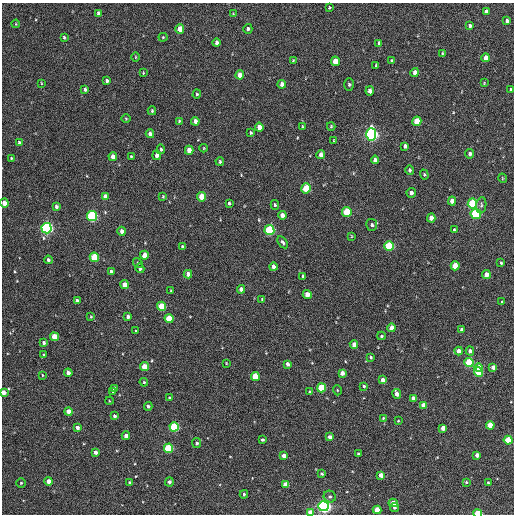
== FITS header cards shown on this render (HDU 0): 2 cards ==
NAXIS1  =                  512 / Axis length
NAXIS2  =                  512 / Axis length

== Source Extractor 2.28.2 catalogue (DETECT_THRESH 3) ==
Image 512 x 512 px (HDU 0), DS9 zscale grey, 1 PNG px = 1 image px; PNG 516 x 516 px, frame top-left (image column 1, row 512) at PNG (2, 3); each listed source drawn as its Kron ellipse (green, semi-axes under 4 px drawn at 4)
Background 226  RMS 15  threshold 44.3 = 3 sigma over >= 5 px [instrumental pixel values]
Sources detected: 181; all 181 listed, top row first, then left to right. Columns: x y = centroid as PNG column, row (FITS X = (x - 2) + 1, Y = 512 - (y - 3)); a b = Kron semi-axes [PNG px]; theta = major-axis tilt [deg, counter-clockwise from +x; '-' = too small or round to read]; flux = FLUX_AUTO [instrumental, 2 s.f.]
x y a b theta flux
329 7 3 3 - 980
486 11 4 4 - 3600
98 13 4 3 - 2800
233 14 4 3 - 770
507 21 4 3 - 2800
16 24 4 3 - 900
470 26 4 3 - 2300
180 29 4 4 - 11000
248 29 5 4 - 2200
64 37 4 3 - 1300
163 37 4 4 - 1100
217 43 4 4 - 3400
379 43 4 3 - 2000
442 53 4 4 - 1100
136 57 4 3 - 790
486 58 4 4 - 8200
293 60 3 3 - 940
335 61 5 4 - 14000
392 61 4 3 - 2000
376 65 3 3 - 840
415 72 4 4 - 5900
143 73 3 3 - 820
240 75 4 4 - 9300
107 81 4 3 - 2300
41 83 3 2 - 670
484 83 4 3 - 700
282 84 4 4 - 4500
349 84 6 5 - 1900
85 89 4 3 - 2100
511 90 4 3 - 1800
370 91 4 4 - 5400
197 94 4 4 - 1400
152 111 4 3 - 1200
126 118 4 3 - 780
179 121 3 3 - 1100
195 121 4 4 - 5300
417 121 5 4 - 23000
302 126 4 2 - 850
331 126 4 3 - 1200
259 127 4 4 - 8200
251 133 3 3 - 1100
150 134 4 4 - 4100
371 135 6 5 - 290000
334 140 3 2 - 840
19 142 4 3 - 1300
405 146 4 4 - 3100
204 148 4 3 - 730
161 149 5 4 - 1300
189 150 4 4 - 9100
470 154 5 4 - 3400
157 155 5 4 - 4400
321 155 4 4 - 6400
113 157 4 4 - 7600
131 157 3 3 - 1000
11 158 3 3 - 1000
375 160 4 4 - 4800
220 161 4 3 - 1400
409 170 5 4 - 1800
424 175 5 4 - 1200
502 178 5 3 - 810
306 188 5 4 - 32000
411 193 5 4 - 3200
105 196 4 4 - 4300
163 196 3 3 - 910
202 197 5 4 - 19000
452 201 4 4 - 7400
4 203 4 4 - 10000
229 203 3 3 - 1500
472 203 5 4 - 58000
275 205 5 4 - 1300
481 205 8 5 83 2500
56 207 4 4 - 2400
347 212 5 4 - 48000
476 214 5 5 - 79000
282 215 4 4 - 5200
92 216 5 5 - 130000
431 218 4 4 - 6800
372 225 6 5 - 2400
46 228 5 5 - 220000
269 230 5 5 - 96000
454 230 4 3 - 1600
122 231 4 4 - 4700
351 236 4 2 - 620
283 242 7 4 -56 1900
389 246 5 4 - 72000
182 247 4 3 - 2300
144 255 4 4 - 11000
94 257 5 4 - 36000
48 260 4 4 - 2600
138 263 5 4 - 1600
501 263 4 3 - 1300
455 266 4 4 - 19000
273 267 4 4 - 5200
140 268 5 4 - 2600
111 271 4 3 - 2500
188 274 4 4 - 6300
486 274 4 4 - 6500
303 276 4 3 - 1500
125 285 4 4 - 9200
241 289 4 4 - 4200
171 290 3 2 - 570
307 294 4 4 - 9500
262 299 4 3 - 880
77 301 4 4 - 4200
502 301 3 2 - 700
161 306 4 4 - 38000
128 316 4 4 - 3000
91 317 4 3 - 990
169 318 4 4 - 27000
392 328 4 4 - 9300
462 330 4 4 - 2400
136 331 3 3 - 960
381 336 4 3 - 1400
54 337 4 4 - 18000
44 343 4 4 - 2600
354 344 4 4 - 8600
459 351 4 4 - 6300
470 351 4 4 - 3800
44 355 4 3 - 1500
370 357 4 3 - 1600
469 362 4 4 - 52000
226 363 4 2 - 670
288 364 4 4 - 3500
144 367 4 4 - 19000
493 367 4 4 - 5700
479 368 4 4 - 17000
478 372 5 4 - 42000
68 373 4 4 - 5900
342 373 4 4 - 6600
42 375 4 2 - 780
255 376 4 4 - 27000
383 380 4 4 - 6900
144 382 4 3 - 1100
364 386 4 3 - 1400
114 388 4 3 - 2100
321 388 4 4 - 41000
337 390 5 3 - 860
4 392 4 4 - 7100
113 392 3 2 - 2900
309 392 4 3 - 1600
397 394 5 4 - 6300
169 398 3 3 - 1800
413 398 4 4 - 4900
109 401 4 3 - 690
423 405 4 4 - 11000
148 406 4 4 - 2200
69 412 4 4 - 11000
114 416 3 3 - 2400
383 418 4 3 - 1000
398 421 3 2 - 760
490 425 4 4 - 19000
77 427 4 3 - 4000
174 427 5 4 - 80000
443 428 4 4 - 7900
126 436 4 4 - 6100
330 437 4 3 - 3700
262 440 3 3 - 1600
508 440 4 4 - 27000
197 443 5 4 - 2700
168 448 4 4 - 59000
95 452 4 3 - 4700
358 454 3 3 - 1700
477 455 4 4 - 5200
284 456 4 4 - 7500
322 474 3 3 - 1500
381 475 4 4 - 8300
49 481 4 4 - 10000
169 482 4 4 - 2600
466 482 3 3 - 1200
488 482 3 2 - 880
21 483 4 4 - 1200
130 483 3 3 - 1700
285 484 4 4 - 12000
244 494 4 3 - 1400
330 497 6 5 - 2300
393 503 4 4 - 11000
324 506 5 5 - 330000
394 508 4 4 - 2000
377 510 4 4 - 18000
310 512 4 4 - 8900
478 513 4 3 - 38000
At the frame edge (FLAGS 8, measured only in part): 4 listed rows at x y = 4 203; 4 392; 310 512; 478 513